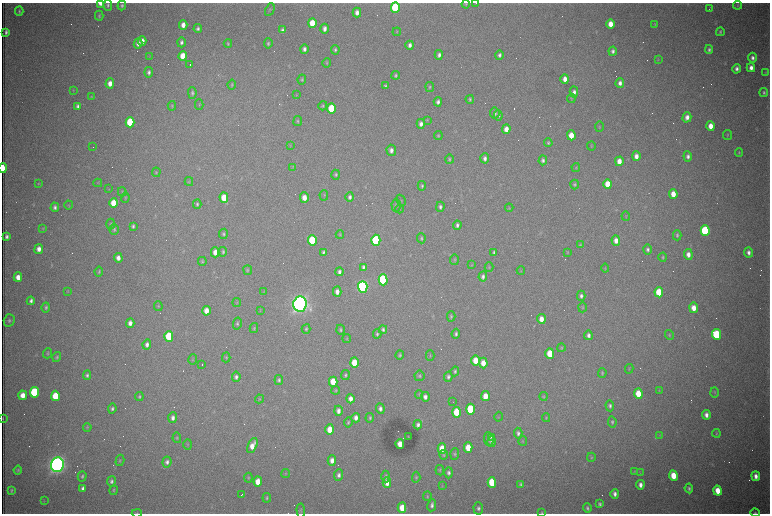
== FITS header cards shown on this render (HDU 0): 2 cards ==
NAXIS1  =                 1536 /fastest changing axis
NAXIS2  =                 1023 /next to fastest changing axis

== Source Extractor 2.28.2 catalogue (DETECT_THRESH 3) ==
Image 1536 x 1023 px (HDU 0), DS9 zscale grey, zoomed out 1/2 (1 PNG px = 2 x 2 image px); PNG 772 x 516 px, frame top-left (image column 1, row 1022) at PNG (2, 3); each listed source drawn as its Kron ellipse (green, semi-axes under 4 px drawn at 4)
Background 3070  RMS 34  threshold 101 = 3 sigma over >= 5 px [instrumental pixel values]
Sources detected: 409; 103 cannot appear on this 1/2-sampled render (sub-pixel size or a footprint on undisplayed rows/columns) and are neither listed nor drawn; the other 306 listed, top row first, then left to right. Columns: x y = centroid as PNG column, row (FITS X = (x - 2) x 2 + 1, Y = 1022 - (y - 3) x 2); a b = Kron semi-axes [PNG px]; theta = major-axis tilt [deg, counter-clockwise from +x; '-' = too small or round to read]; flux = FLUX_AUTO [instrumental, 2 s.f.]
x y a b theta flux
101 3 4 3 - 7.0e+04
476 3 2 1 - 5.7e+03
466 4 4 3 - 6.7e+03
108 5 5 4 - 1.3e+04
122 5 5 3 - 1.3e+04
737 5 4 3 - 6.8e+03
395 7 5 4 - 5.2e+05
709 8 2 1 - 2.9e+03
270 10 7 3 64 8.5e+03
19 11 4 3 - 9.5e+03
357 13 5 4 - 3.8e+04
99 16 5 3 - 9.2e+03
312 23 5 4 - 1.3e+05
610 24 5 4 - 8.9e+04
655 24 4 3 - 5.4e+03
183 25 4 3 - 5.1e+04
198 29 4 3 - 1.5e+04
324 29 5 4 - 3.1e+04
282 30 4 3 - 1.5e+04
6 32 4 3 - 1.6e+04
397 32 4 3 - 4.4e+03
720 32 4 3 - 1.0e+04
142 41 5 4 - 5.9e+04
181 42 5 4 - 2.0e+04
138 43 5 4 - 3.5e+04
228 43 4 3 - 8.1e+03
268 43 5 3 - 1.1e+04
410 45 4 3 - 2.5e+04
304 49 4 3 - 2.4e+04
335 50 5 3 - 1.3e+04
709 50 4 3 - 1.6e+04
613 51 4 3 - 2.0e+04
439 55 5 4 - 2.3e+04
499 55 4 4 - 1.8e+04
150 56 3 2 - 3.9e+03
183 56 5 4 - 1.4e+05
752 58 5 4 - 2.3e+04
658 59 4 3 - 5.0e+03
327 63 5 3 - 7.0e+03
190 65 2 1 - 1.9e+05
751 68 4 4 - 3.9e+04
737 69 5 4 - 2.4e+04
149 72 5 4 - 2.1e+04
766 72 4 4 - 5.5e+03
396 75 4 3 - 1.2e+04
302 79 5 3 - 8.9e+03
565 79 4 3 - 4.7e+04
110 83 5 4 - 5.3e+04
620 83 5 4 - 3.0e+04
232 85 5 4 - 8.9e+03
386 86 4 3 - 1.0e+04
430 87 5 3 - 9.3e+03
73 90 3 2 - 3.5e+03
574 92 5 4 - 2.7e+04
764 92 4 3 - 1.2e+04
192 93 6 4 -89 1.4e+04
296 95 3 3 - 4.0e+03
91 97 4 3 - 5.4e+03
571 98 4 3 - 6.7e+03
470 99 4 3 - 9.0e+03
438 102 4 3 - 2.3e+04
199 105 5 3 - 5.7e+03
78 106 4 3 - 2.0e+04
172 106 5 3 - 6.7e+03
323 106 4 4 - 9.9e+03
331 108 5 4 - 2.8e+05
495 113 5 4 - 1.7e+04
498 115 5 3 - 1.5e+04
687 117 5 4 - 4.1e+04
427 120 3 3 - 4.8e+03
298 121 5 4 - 9.3e+03
130 122 5 4 - 2.9e+05
421 124 5 4 - 3.0e+04
710 126 5 4 - 6.9e+04
599 127 5 3 - 8.1e+03
506 129 5 4 - 6.5e+04
571 135 5 4 - 1.0e+05
727 135 5 3 - 5.8e+03
438 136 4 4 - 8.9e+03
548 143 4 4 - 9.5e+03
290 145 4 3 - 4.7e+03
591 146 4 3 - 5.9e+03
93 147 2 1 - 6.0e+03
391 150 5 4 - 3.2e+04
739 152 4 3 - 7.1e+03
636 156 5 4 - 4.6e+04
688 156 5 4 - 2.5e+04
485 158 5 4 - 2.5e+04
449 159 5 3 - 9.3e+03
543 160 5 4 - 1.9e+04
619 161 5 4 - 6.4e+04
292 167 4 3 - 5.1e+03
576 167 4 3 - 5.8e+03
3 168 5 2 - 1.8e+05
156 172 5 3 - 6.9e+03
336 175 5 4 - 1.0e+04
189 181 4 3 - 6.7e+03
98 183 4 2 - 5.0e+03
39 184 4 4 - 5.4e+03
575 184 5 4 - 1.0e+04
608 184 5 4 - 1.4e+05
422 186 5 3 - 1.2e+04
109 189 4 2 - 3.8e+03
122 192 4 3 - 6.4e+03
673 194 5 4 - 8.3e+04
324 195 5 3 - 7.4e+03
304 197 5 4 - 6.2e+04
350 197 4 3 - 2.2e+04
125 198 5 3 - 7.6e+03
224 198 5 4 - 1.2e+05
401 200 6 1 -60 3.6e+03
113 203 5 4 - 1.2e+05
197 204 4 3 - 1.1e+04
69 205 4 3 - 5.9e+03
396 205 6 4 -88 1.3e+04
55 207 5 3 - 1.8e+04
440 207 5 4 - 1.8e+04
509 208 4 3 - 5.4e+03
399 209 4 3 - 6.2e+03
626 216 5 2 - 3.7e+03
111 224 5 4 - 1.0e+04
457 225 4 3 - 1.9e+04
133 226 4 3 - 1.4e+04
43 228 4 3 - 5.9e+03
114 229 5 4 - 1.3e+04
705 231 5 4 - 6.1e+05
223 234 5 4 - 1.2e+04
340 234 4 3 - 7.0e+03
677 235 5 4 - 1.2e+04
7 237 4 3 - 1.9e+04
421 238 5 4 - 1.1e+04
312 240 5 4 - 3.7e+05
376 240 5 4 - 8.3e+05
616 240 5 4 - 4.9e+04
580 245 4 3 - 7.0e+03
39 249 5 4 - 4.4e+04
648 249 5 4 - 1.7e+04
215 252 5 4 - 5.6e+04
223 252 5 4 - 1.1e+04
323 252 4 3 - 1.5e+04
494 252 4 3 - 1.3e+04
568 252 4 3 - 6.4e+03
748 252 5 4 - 2.7e+04
688 254 5 4 - 4.2e+04
663 257 4 3 - 9.7e+03
118 258 5 4 - 4.0e+04
454 260 5 3 - 7.4e+03
202 261 4 3 - 8.0e+03
472 265 3 3 - 5.0e+03
363 267 4 3 - 1.7e+04
489 267 5 3 - 6.5e+03
605 268 4 3 - 4.4e+03
248 270 5 3 - 8.6e+03
521 271 4 2 - 4.5e+03
99 272 5 3 - 8.8e+03
339 272 4 3 - 2.1e+04
483 276 5 4 - 2.1e+04
18 277 5 4 - 6.4e+04
383 280 5 4 - 9.1e+05
363 287 6 4 -89 2.4e+06
68 291 3 2 - 4.7e+03
337 291 5 3 - 3.6e+04
264 292 4 2 - 3.9e+03
659 292 5 4 - 1.9e+05
581 296 5 4 - 2.0e+04
31 301 4 3 - 2.1e+04
237 302 4 2 - 4.6e+03
300 304 7 7 - 5.9e+06
158 306 5 3 - 6.9e+03
46 307 5 4 - 1.2e+04
582 307 5 3 - 8.0e+03
694 308 5 4 - 7.3e+04
260 310 4 2 - 4.4e+03
206 311 5 4 - 6.3e+04
451 316 5 4 - 1.0e+04
541 319 5 4 - 6.1e+04
9 320 6 5 - 1.4e+04
130 323 5 3 - 3.9e+04
237 324 6 4 79 1.3e+04
254 328 5 4 - 9.1e+03
306 329 5 4 - 9.8e+03
383 329 4 3 - 1.4e+04
340 330 5 4 - 1.2e+04
377 334 5 3 - 1.3e+04
456 334 5 3 - 1.6e+04
716 334 5 4 - 4.6e+05
588 335 5 4 - 2.3e+04
669 335 5 3 - 6.8e+03
169 336 5 4 - 2.8e+05
347 339 4 3 - 5.9e+03
147 344 5 4 - 2.7e+04
561 348 4 4 - 7.8e+03
47 353 5 3 - 8.1e+03
550 354 5 4 - 1.8e+05
400 355 4 3 - 9.8e+03
430 356 5 3 - 6.9e+03
57 357 5 3 - 1.1e+04
226 357 5 3 - 7.6e+03
193 359 5 3 - 5.6e+03
476 361 5 4 - 1.3e+05
354 363 5 4 - 1.6e+05
483 363 5 4 - 8.0e+04
202 364 2 1 - 4.5e+03
629 369 5 3 - 6.2e+03
455 371 5 3 - 1.2e+04
602 373 5 3 - 7.2e+03
87 375 5 4 - 1.6e+04
345 375 5 3 - 9.8e+03
419 376 5 5 - 1.2e+04
236 377 5 4 - 1.9e+04
448 377 5 4 - 1.7e+04
279 380 5 4 - 1.3e+04
333 382 5 4 - 1.5e+05
336 390 4 3 - 7.1e+03
659 390 4 3 - 5.2e+03
34 392 5 4 - 5.2e+05
715 392 5 3 - 5.8e+03
419 394 4 3 - 6.4e+03
638 394 5 4 - 1.4e+05
23 395 5 4 - 7.0e+04
55 396 5 4 - 1.8e+05
139 396 4 3 - 9.2e+03
485 396 5 4 - 9.1e+04
544 396 4 4 - 7.5e+03
425 397 5 4 - 3.1e+04
259 399 4 3 - 6.6e+03
351 399 4 4 - 3.7e+04
453 401 2 1 - 2.9e+03
610 406 5 4 - 1.7e+04
112 409 5 4 - 1.5e+04
380 409 5 4 - 2.3e+04
470 409 5 4 - 3.8e+05
338 411 5 4 - 3.2e+04
456 412 5 4 - 2.2e+05
706 415 5 3 - 3.8e+04
498 417 5 3 - 5.0e+03
3 418 3 1 - 4.8e+03
173 418 5 4 - 2.7e+04
356 418 4 3 - 3.4e+04
370 418 5 3 - 1.1e+04
546 418 4 3 - 7.1e+03
348 422 5 3 - 9.2e+03
612 422 6 4 -82 1.2e+04
418 425 4 3 - 2.2e+04
87 427 4 3 - 5.9e+03
330 430 5 4 - 1.3e+05
518 433 5 4 - 2.0e+04
716 433 4 3 - 7.0e+03
660 435 4 3 - 5.0e+03
408 436 2 2 - 2.6e+03
491 437 2 1 - 1.4e+05
177 438 5 3 - 6.4e+03
489 439 7 4 -83 2.6e+04
523 441 5 3 - 5.3e+03
491 442 5 3 - 1.9e+04
400 444 5 4 - 7.1e+04
188 445 5 2 - 4.7e+03
252 446 8 4 64 6.6e+04
442 448 5 4 - 9.8e+04
468 448 5 4 - 1.2e+05
455 454 5 4 - 1.1e+04
444 455 4 4 - 8.3e+03
591 457 4 3 - 7.1e+03
120 460 6 3 73 8.0e+03
332 460 5 4 - 4.2e+04
167 462 5 4 - 2.3e+04
57 465 7 6 - 5.6e+06
18 470 4 3 - 8.8e+03
440 470 5 4 - 8.3e+03
634 472 4 2 - 4.3e+03
286 473 4 3 - 4.9e+03
449 473 5 4 - 2.0e+04
640 473 3 2 - 4.2e+03
339 475 6 4 84 2.3e+04
82 476 5 4 - 1.3e+04
386 476 6 4 -89 1.6e+04
673 476 5 4 - 1.4e+05
756 476 5 3 - 4.1e+04
416 477 5 4 - 1.1e+04
248 478 5 3 - 7.1e+03
111 481 5 4 - 1.8e+04
258 482 5 4 - 1.1e+05
492 482 5 4 - 2.7e+05
387 483 5 4 - 7.3e+04
520 484 4 3 - 1.1e+04
640 485 4 3 - 3.7e+04
442 486 4 3 - 5.3e+03
83 488 4 3 - 2.4e+04
689 488 5 3 - 1.4e+04
11 490 4 3 - 1.0e+04
114 490 5 3 - 8.0e+03
718 491 5 4 - 1.0e+05
242 494 3 1 - 7.5e+03
615 494 5 3 - 2.6e+04
427 496 5 3 - 7.5e+03
267 498 5 3 - 9.5e+03
44 501 4 3 - 4.9e+03
600 504 4 3 - 1.3e+04
432 505 6 4 80 2.2e+04
402 508 5 4 - 1.1e+05
478 508 6 5 - 2.0e+04
587 508 4 3 - 1.4e+04
301 510 7 3 -85 8.3e+03
137 513 5 2 - 6.3e+03
542 513 4 3 - 6.9e+03
755 513 4 3 - 1.0e+04
At the frame edge (FLAGS 8, measured only in part): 6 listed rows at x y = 101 3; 476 3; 3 168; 137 513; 542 513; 755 513
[103 sub-pixel or undisplayed-footprint detections neither listed nor drawn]